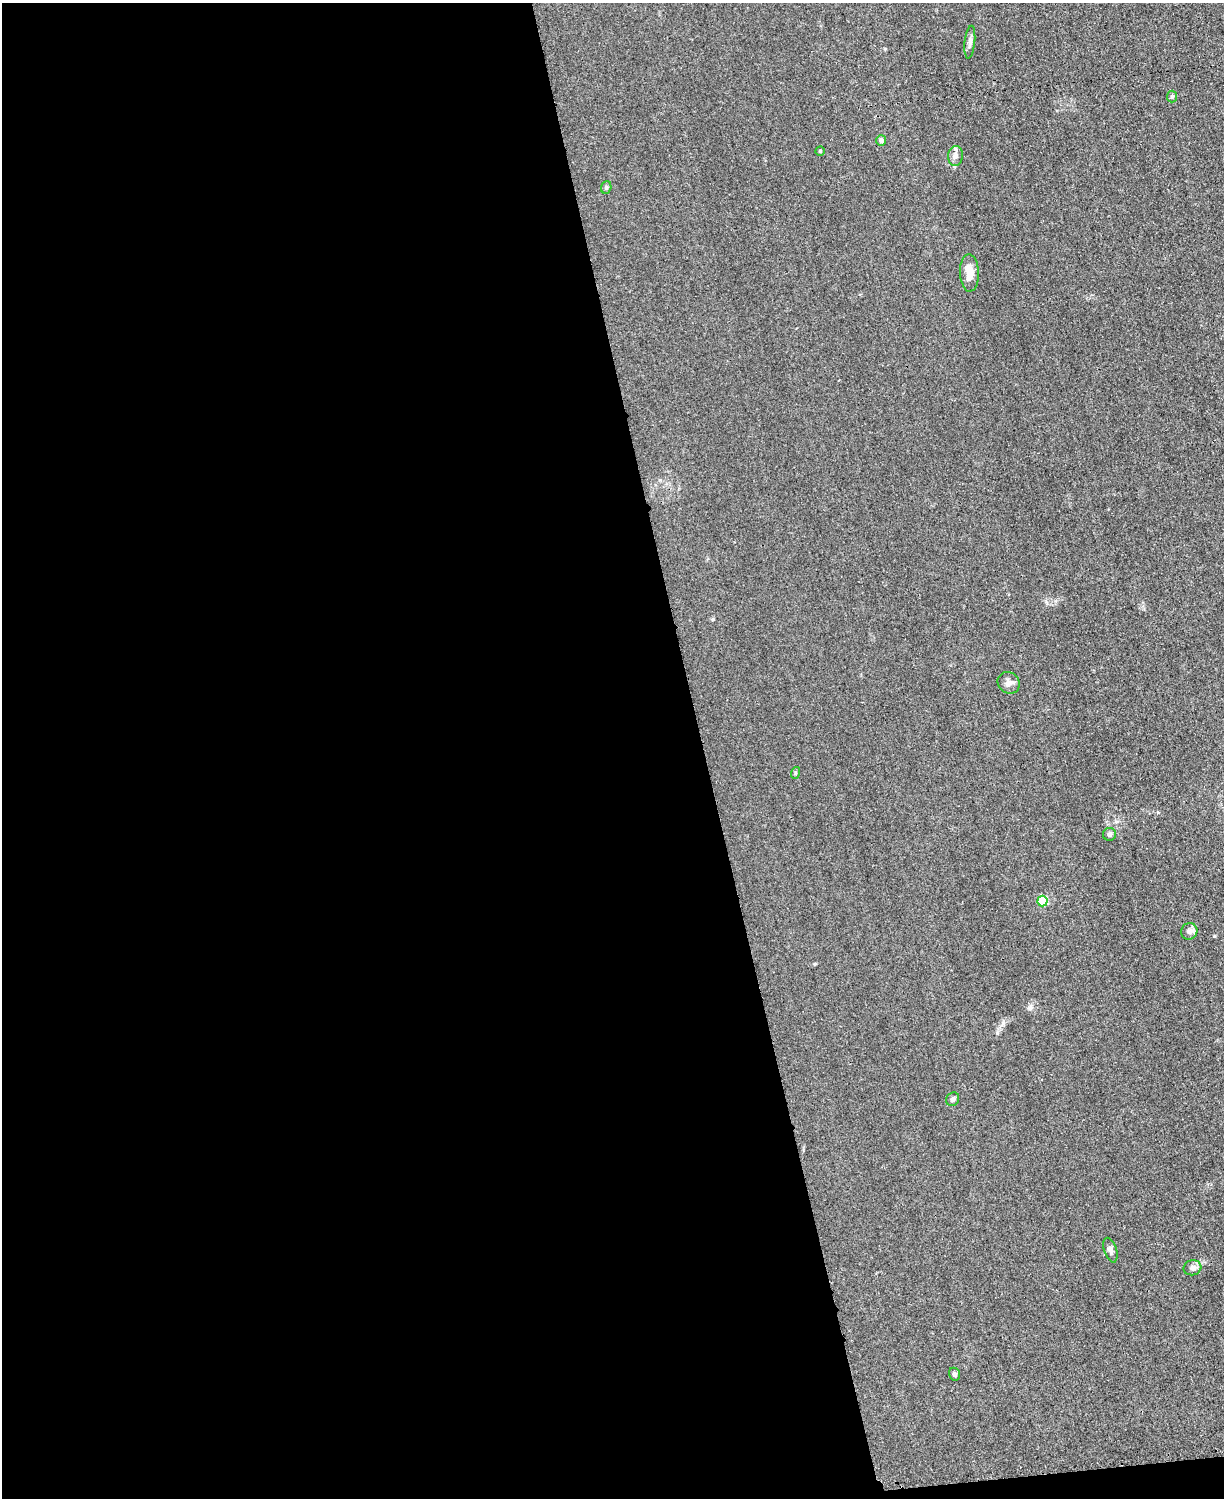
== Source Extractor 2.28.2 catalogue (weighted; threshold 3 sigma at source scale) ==
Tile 9 of 4 x 3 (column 1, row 3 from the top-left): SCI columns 13-1234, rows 264-1759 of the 4923 x 4898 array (HDU 1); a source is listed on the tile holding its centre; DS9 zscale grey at full resolution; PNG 1226 x 1500 px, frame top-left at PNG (2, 3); each listed source drawn as its Kron ellipse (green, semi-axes under 4 px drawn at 4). Shown black and unused: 58% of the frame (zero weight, under 3 of 4 exposures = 2% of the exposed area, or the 3 px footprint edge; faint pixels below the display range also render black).
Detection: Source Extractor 2.28.2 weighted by HDU 2 'WHT'; one run over the whole footprint, this tile lists its part. Background 0.0151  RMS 0.0046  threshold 0.0205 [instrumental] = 3 sigma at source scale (4.5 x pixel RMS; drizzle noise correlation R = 1.50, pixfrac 1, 0.05/0.05 arcsec/px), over >= 5 px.
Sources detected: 16; all 16 listed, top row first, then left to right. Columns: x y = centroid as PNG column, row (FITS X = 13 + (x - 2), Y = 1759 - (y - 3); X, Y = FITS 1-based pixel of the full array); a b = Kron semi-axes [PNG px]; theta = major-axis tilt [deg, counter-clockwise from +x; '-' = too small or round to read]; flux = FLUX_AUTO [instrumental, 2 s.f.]
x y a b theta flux
970 42 16 5 84 1.9
1172 97 6 5 - 0.72
881 141 5 5 - 1.8
820 151 4 4 - 0.5
955 156 10 7 84 1.8
606 187 6 5 - 0.81
969 273 19 9 -88 4.8
1009 683 11 10 - 2.3
795 773 6 3 72 0.5
1110 834 6 6 - 0.99
1043 901 5 5 - 21
1189 931 8 8 - 1.5
953 1099 7 6 - 1.4
1110 1250 13 6 -72 1.6
1193 1268 9 7 16 1.5
954 1374 7 5 -68 1.1
Unlisted compact peaks at least as high as the median listed source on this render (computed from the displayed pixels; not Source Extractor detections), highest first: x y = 713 619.